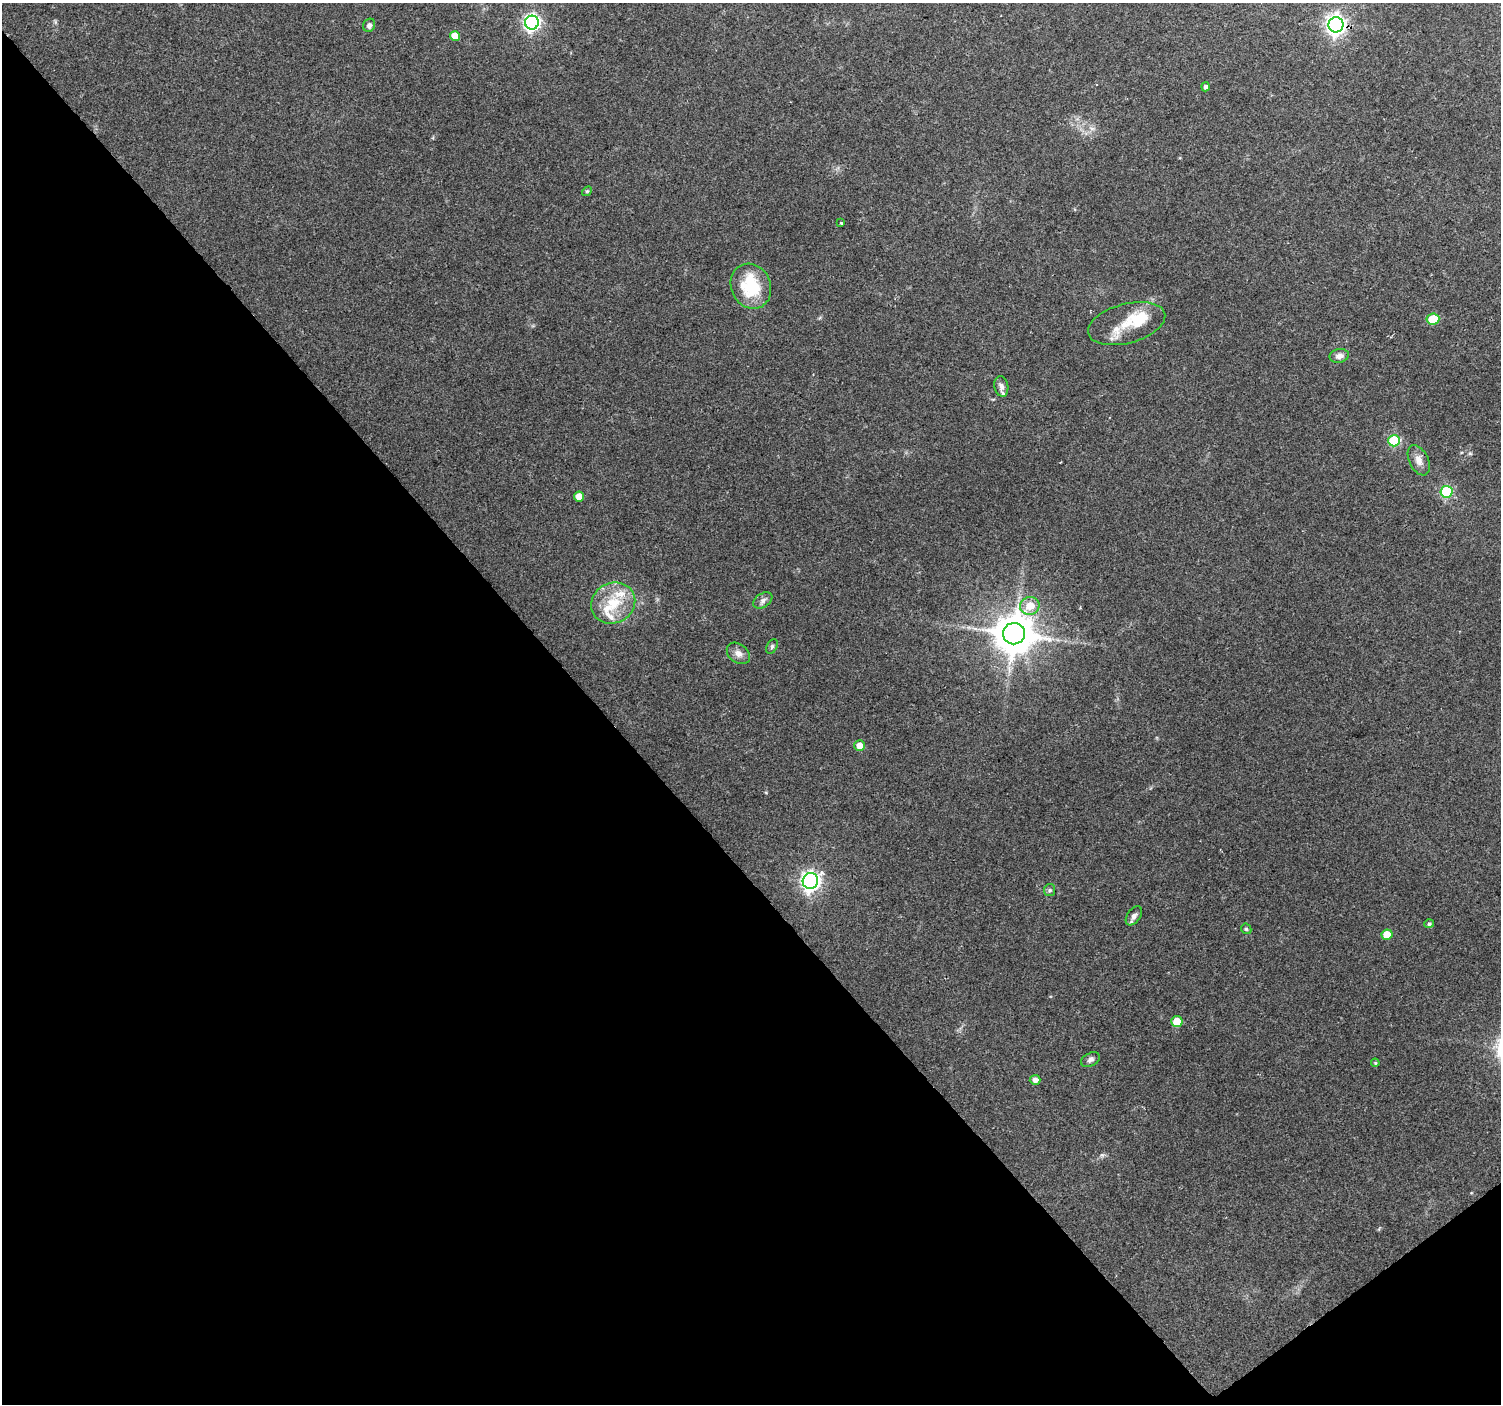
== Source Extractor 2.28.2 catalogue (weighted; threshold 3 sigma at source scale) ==
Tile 14 of 4 x 4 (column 2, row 4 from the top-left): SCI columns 1503-3001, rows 204-1605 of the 5998 x 5950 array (HDU 1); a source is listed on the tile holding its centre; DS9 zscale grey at full resolution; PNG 1503 x 1406 px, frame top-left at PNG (2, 3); each listed source drawn as its Kron ellipse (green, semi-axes under 4 px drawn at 4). Shown black and unused: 41% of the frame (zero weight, under 2 of 3 exposures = <1% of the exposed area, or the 3 px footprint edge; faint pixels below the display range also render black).
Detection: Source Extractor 2.28.2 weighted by HDU 2 'WHT'; one run over the whole footprint, this tile lists its part. Background 0.151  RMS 0.0094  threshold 0.0425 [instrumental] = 3 sigma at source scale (4.5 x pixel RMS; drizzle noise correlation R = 1.50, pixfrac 1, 0.0396/0.0396 arcsec/px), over >= 5 px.
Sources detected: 38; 1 inside a brighter object's white glare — neither listed nor drawn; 4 inside a brighter listed object's ellipse — not listed separately; the other 33 listed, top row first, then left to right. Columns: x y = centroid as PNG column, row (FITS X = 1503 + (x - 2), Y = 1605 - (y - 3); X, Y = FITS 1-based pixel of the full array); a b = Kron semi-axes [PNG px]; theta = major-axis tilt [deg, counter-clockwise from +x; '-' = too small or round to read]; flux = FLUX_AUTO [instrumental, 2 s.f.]
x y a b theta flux
532 23 7 7 - 270
369 25 7 6 - 2.6
1336 25 7 7 - 440
455 36 5 4 - 11
1205 87 4 4 - 2.5
587 191 5 4 - 1.1
841 223 3 2 - 0.79
751 286 23 19 -65 43
1433 319 6 5 - 27
1127 324 39 19 15 28
1339 356 9 7 13 4.4
1001 386 10 7 -78 3.9
1394 441 6 5 - 61
1419 460 16 9 -64 7
1446 492 6 6 - 62
579 497 5 5 - 9
763 600 10 7 33 3.6
613 603 23 20 28 29
1030 606 10 9 - 14
1014 634 11 10 - 2700
772 647 8 5 63 1.7
738 653 13 9 -38 5.6
860 746 5 5 - 10
810 881 8 7 - 360
1050 890 6 5 - 1.6
1134 916 11 6 54 3.9
1429 924 5 4 - 1.6
1246 929 6 4 -43 1.3
1387 935 5 5 - 14
1177 1022 5 5 - 19
1090 1060 10 6 27 2.9
1375 1063 4 3 - 1
1035 1080 5 5 - 4.3
Overlapping masked pixels (flux is a lower limit): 1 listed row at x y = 1336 25